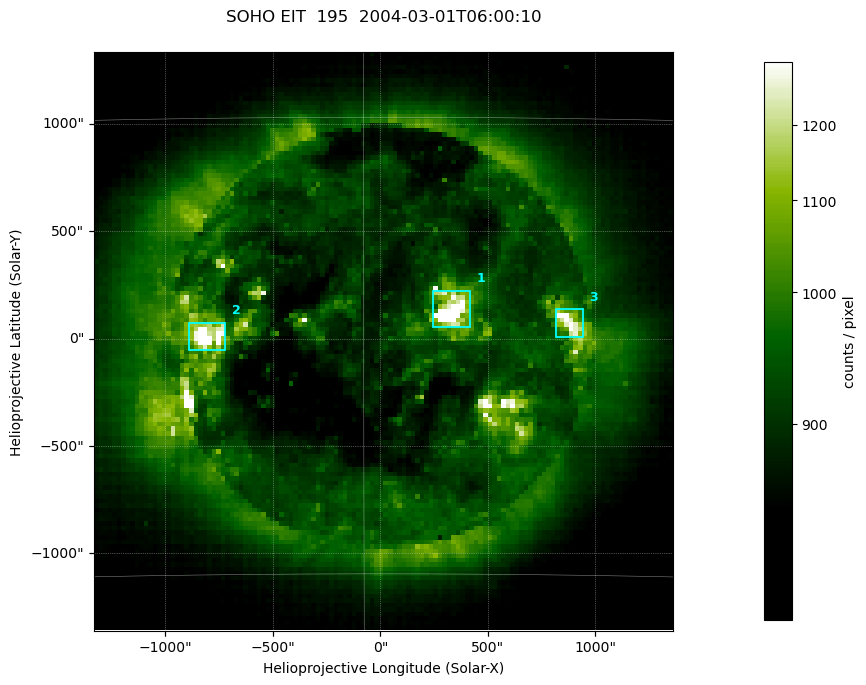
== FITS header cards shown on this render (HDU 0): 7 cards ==
TELESCOP= 'SOHO    '
INSTRUME= 'EIT     '
WAVELNTH=                  195
DATE-OBS= '2004-03-01T06:00:10.495Z'
CTYPE1  = 'Solar-X '
CTYPE2  = 'Solar-Y '
BUNIT   = 'counts / pixel'

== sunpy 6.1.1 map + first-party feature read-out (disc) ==
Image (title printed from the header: SOHO EIT  195  2004-03-01T06:00:10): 128 x 128 px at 21 arcsec/px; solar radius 7833 arcsec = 372 px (partial field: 3.8% of the solar disc is inside the frame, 100% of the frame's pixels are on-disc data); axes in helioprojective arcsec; data unit counts / pixel (BUNIT, on the colour bar)
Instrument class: DISC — disc imager (sunpy class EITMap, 195 A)
Bright regions (active regions / flare kernels): reference = the on-disc median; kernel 3 px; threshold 5 sigma = 243 counts / pixel over a disc level ~897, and >= 1.15x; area >= 16 px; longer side >= 3 px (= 63 arcsec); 3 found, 3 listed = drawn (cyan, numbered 1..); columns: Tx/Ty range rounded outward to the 50 arcsec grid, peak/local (2 s.f.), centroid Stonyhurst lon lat
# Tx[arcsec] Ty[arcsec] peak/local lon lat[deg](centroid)
1 250..450 50..250 1.8 +3 -6
2 -900..-700 -50..100 1.7 -5 -7
3 800..950 0..150 1.4 +7 -7